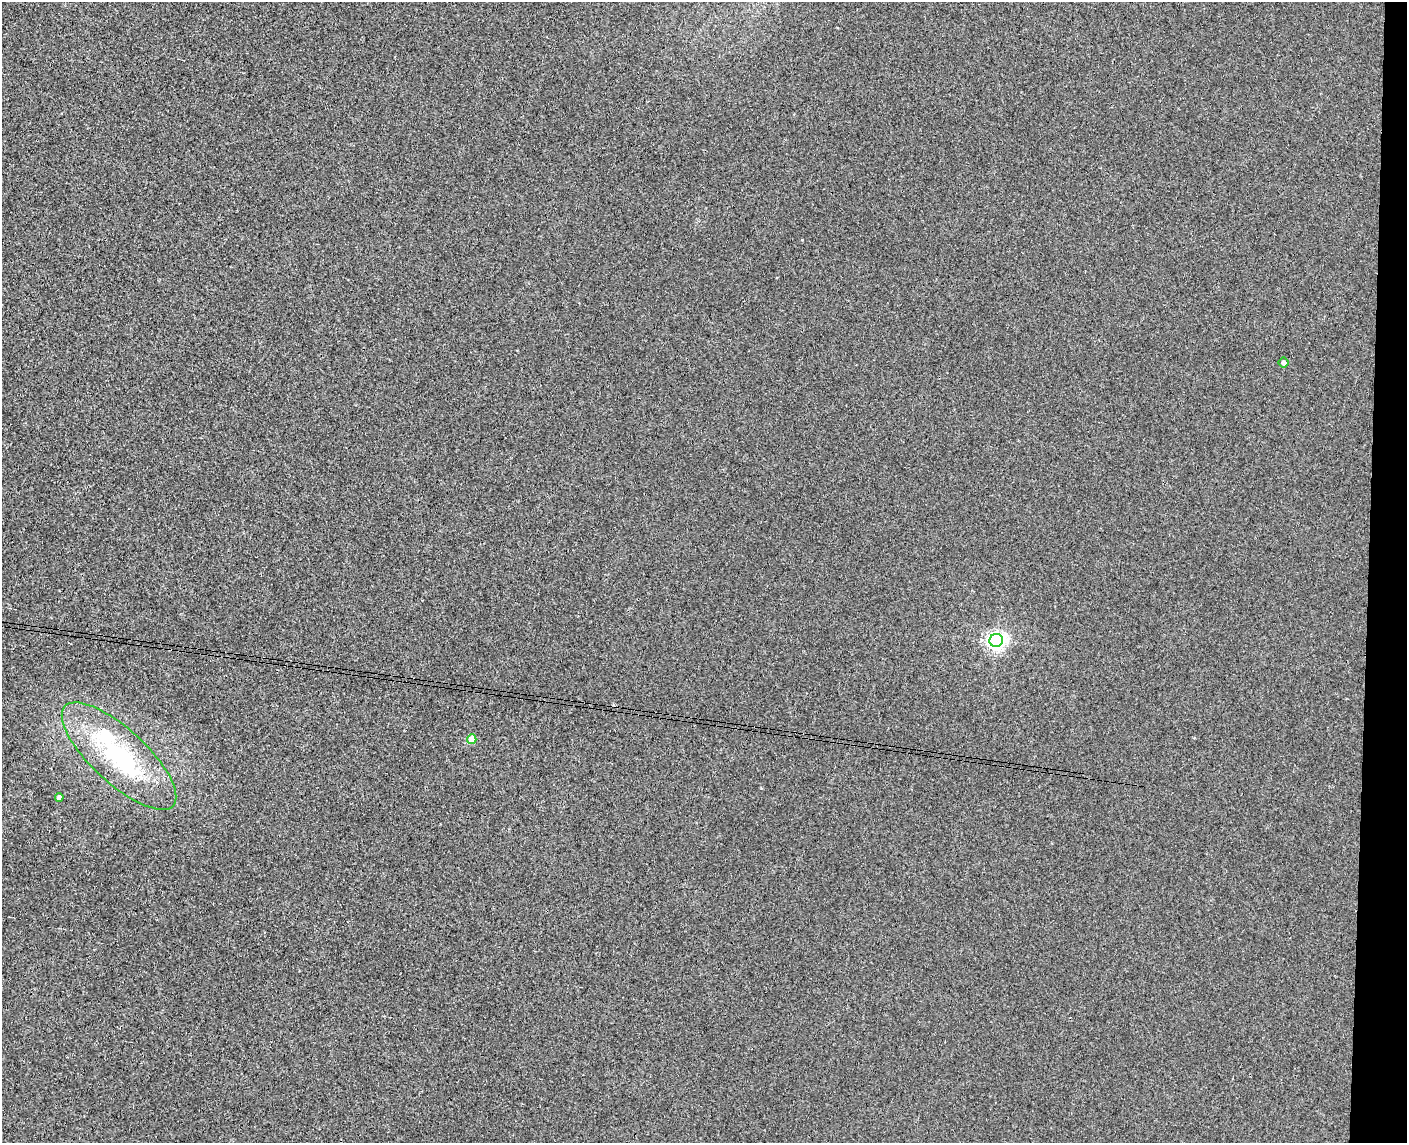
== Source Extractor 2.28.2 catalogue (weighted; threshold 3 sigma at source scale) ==
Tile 6 of 3 x 4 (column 3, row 2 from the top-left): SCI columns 2972-4376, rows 2291-3431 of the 4649 x 4581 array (HDU 1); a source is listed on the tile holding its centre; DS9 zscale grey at full resolution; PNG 1409 x 1145 px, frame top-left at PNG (2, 2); each listed source drawn as its Kron ellipse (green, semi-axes under 4 px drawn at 4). Shown black and unused: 3% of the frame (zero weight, under 3 of 4 exposures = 6% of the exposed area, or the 3 px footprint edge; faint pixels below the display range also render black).
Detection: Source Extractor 2.28.2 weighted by HDU 2 'WHT'; one run over the whole footprint, this tile lists its part. Background 0.00389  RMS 0.004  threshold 0.018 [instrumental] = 3 sigma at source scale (4.5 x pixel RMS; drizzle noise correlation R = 1.50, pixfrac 1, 0.05/0.05 arcsec/px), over >= 5 px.
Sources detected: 6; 1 inside a brighter listed object's ellipse — not listed separately; the other 5 listed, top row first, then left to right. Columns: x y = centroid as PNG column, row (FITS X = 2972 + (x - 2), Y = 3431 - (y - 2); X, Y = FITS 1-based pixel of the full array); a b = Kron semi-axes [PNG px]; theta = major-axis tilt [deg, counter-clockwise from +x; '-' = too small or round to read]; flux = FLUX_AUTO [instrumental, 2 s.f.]
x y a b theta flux
1283 362 5 5 - 1.6
996 640 7 6 - 180
472 739 5 4 - 7.1
119 756 74 27 -42 53
59 797 4 4 - 1.9